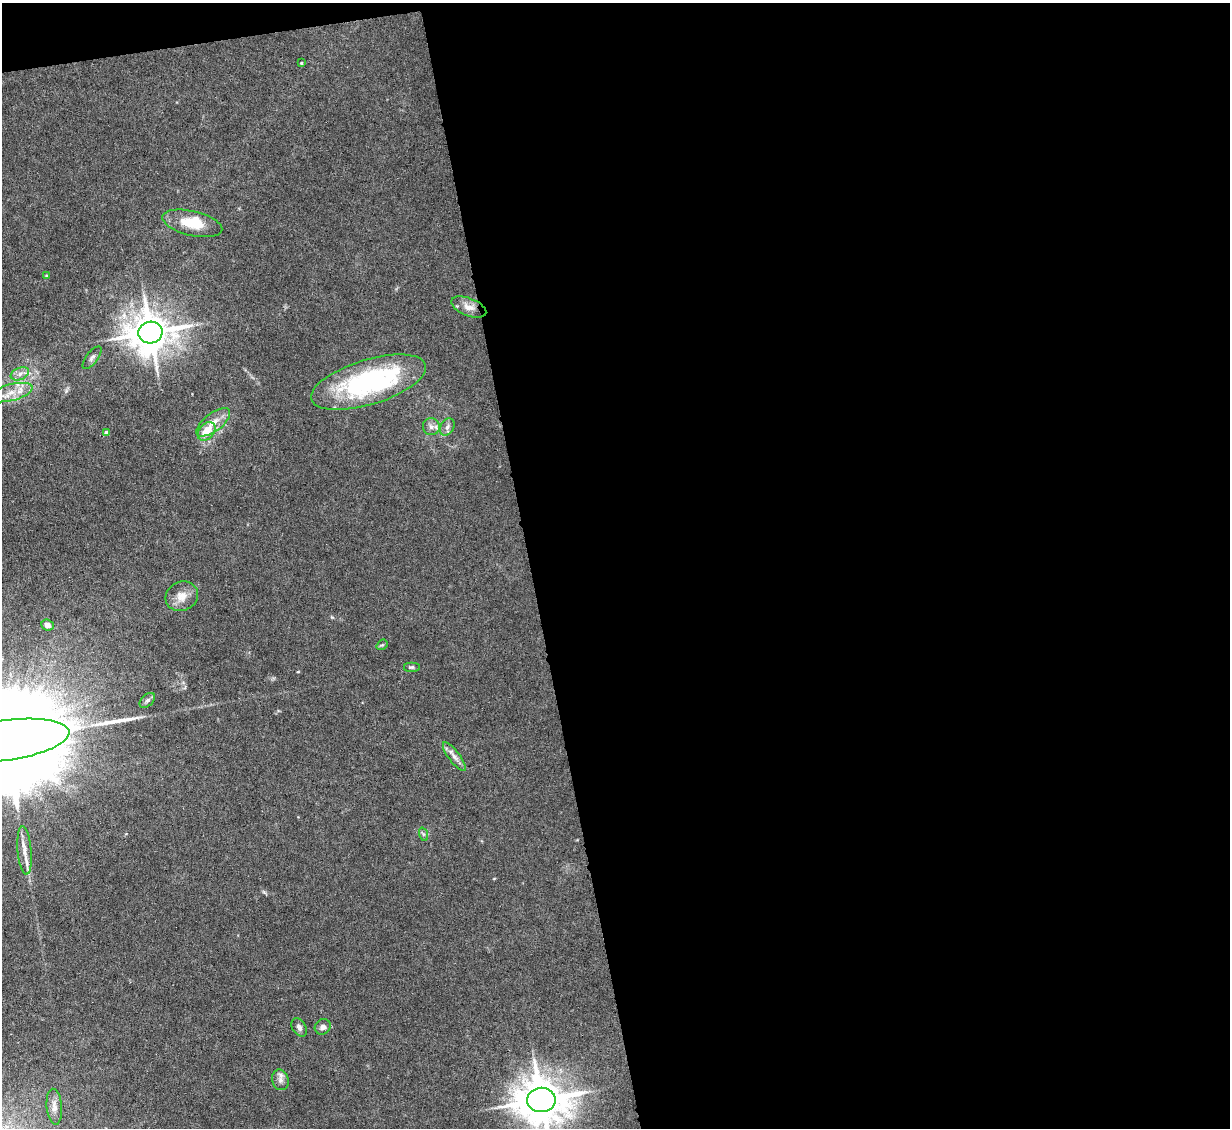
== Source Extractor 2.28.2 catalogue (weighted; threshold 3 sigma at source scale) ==
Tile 4 of 4 x 4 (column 4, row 1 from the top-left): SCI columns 3683-4910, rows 3628-4753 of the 4910 x 4886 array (HDU 1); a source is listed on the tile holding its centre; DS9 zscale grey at full resolution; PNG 1232 x 1130 px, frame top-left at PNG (2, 3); each listed source drawn as its Kron ellipse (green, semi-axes under 4 px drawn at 4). Shown black and unused: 58% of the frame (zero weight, under 4 of 8 exposures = <1% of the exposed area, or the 3 px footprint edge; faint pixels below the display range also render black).
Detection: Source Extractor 2.28.2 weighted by HDU 2 'WHT'; one run over the whole footprint, this tile lists its part. Background 0.0668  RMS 0.0031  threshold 0.0126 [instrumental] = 3 sigma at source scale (4.09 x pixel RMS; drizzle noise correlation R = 1.36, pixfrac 0.8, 0.05/0.05 arcsec/px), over >= 5 px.
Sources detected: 32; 1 inside a brighter object's white glare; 1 long thin detection or spike segment (spike, bleed or trail) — neither listed nor drawn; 2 inside a brighter listed object's ellipse — not listed separately; the other 28 listed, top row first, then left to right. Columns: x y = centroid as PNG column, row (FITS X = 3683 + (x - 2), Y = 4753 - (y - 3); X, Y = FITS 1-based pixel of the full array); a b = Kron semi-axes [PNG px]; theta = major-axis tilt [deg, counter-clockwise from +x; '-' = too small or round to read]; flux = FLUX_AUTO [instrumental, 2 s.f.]
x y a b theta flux
301 63 4 3 - 0.28
192 223 31 12 -13 7.6
46 276 4 3 - 0.27
469 307 18 9 -21 2.8
150 332 12 11 - 860
92 358 13 6 53 1
20 374 10 6 22 1.4
368 382 60 22 17 51
11 393 22 8 15 3.9
213 422 20 9 37 3.6
431 427 8 8 - 1.5
447 427 9 6 60 1.1
207 431 10 7 48 5.3
106 433 4 4 - 1.4
182 596 16 14 26 3.7
47 625 6 5 - 1.3
382 645 6 4 40 0.42
411 667 8 5 0 0.56
147 700 9 5 43 0.82
4 741 66 20 8 17000
454 757 17 5 -53 1.7
423 834 7 4 -71 0.53
25 851 24 7 -85 2.8
299 1027 10 6 -60 1.2
323 1027 8 7 - 1.2
280 1080 10 8 -75 1.5
541 1100 14 12 -1 1100
54 1107 18 7 -85 2
Isophote crosses this tile's border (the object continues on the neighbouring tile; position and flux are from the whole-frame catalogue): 2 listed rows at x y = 4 741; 541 1100
Unlisted compact peaks at least as high as the median listed source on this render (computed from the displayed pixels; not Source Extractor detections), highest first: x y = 332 617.